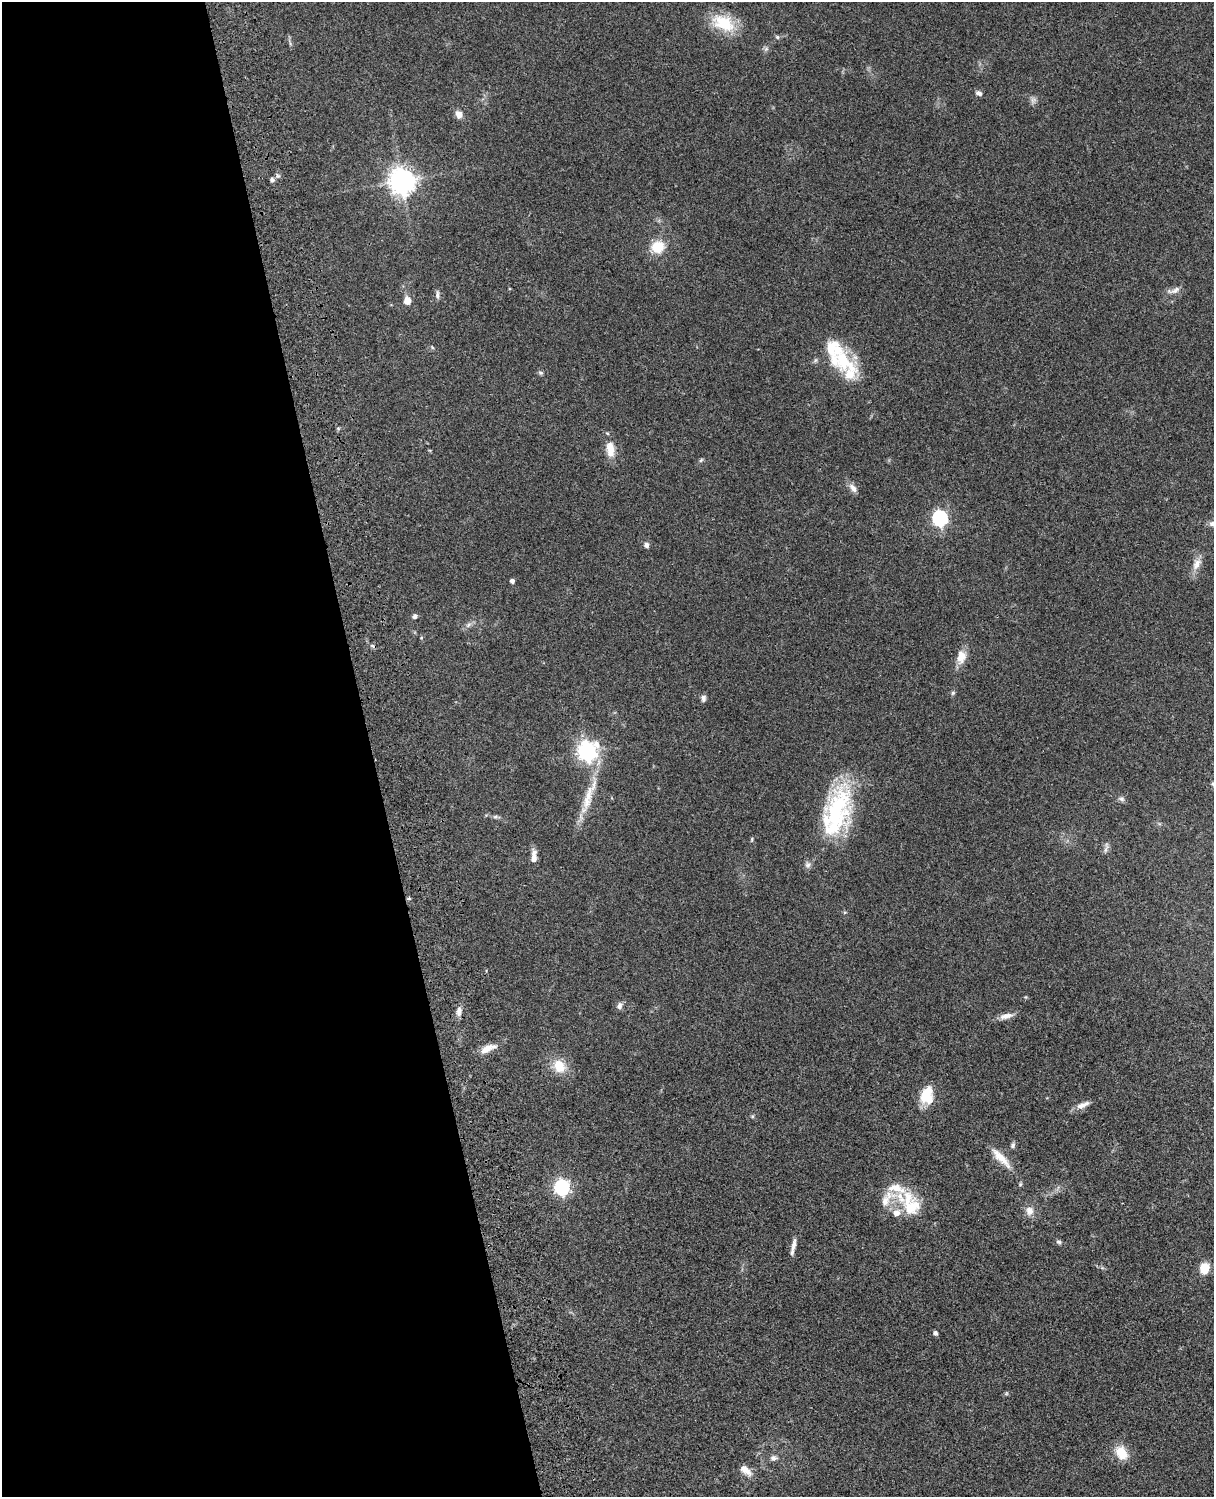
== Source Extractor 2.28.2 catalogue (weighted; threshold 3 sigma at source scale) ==
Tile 5 of 4 x 3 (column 1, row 2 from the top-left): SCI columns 121-1332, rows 1773-3267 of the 5088 x 4927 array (HDU 1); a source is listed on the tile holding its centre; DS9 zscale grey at full resolution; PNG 1216 x 1499 px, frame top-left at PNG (2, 2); no overlay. Shown black and unused: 31% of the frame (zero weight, under 3 of 4 exposures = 6% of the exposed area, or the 3 px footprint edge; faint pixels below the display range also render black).
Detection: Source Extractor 2.28.2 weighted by HDU 2 'WHT'; one run over the whole footprint, this tile lists its part. Background 0.0788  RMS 0.0059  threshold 0.0265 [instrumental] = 3 sigma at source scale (4.5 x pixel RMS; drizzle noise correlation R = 1.50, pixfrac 1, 0.05/0.05 arcsec/px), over >= 5 px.
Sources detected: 67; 1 cosmic-ray / hot-pixel residue — not listed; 8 inside a brighter listed object's ellipse — not listed separately; the other 58 listed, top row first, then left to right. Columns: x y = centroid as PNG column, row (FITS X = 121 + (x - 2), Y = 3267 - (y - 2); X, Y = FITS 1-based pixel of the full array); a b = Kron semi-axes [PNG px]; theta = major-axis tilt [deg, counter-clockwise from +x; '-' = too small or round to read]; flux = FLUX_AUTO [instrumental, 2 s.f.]
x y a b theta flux
723 23 32 19 -27 20
777 37 5 5 - 1
979 93 8 6 -27 1.8
1033 100 9 6 77 1.9
459 114 9 7 -64 4.1
278 176 7 4 -18 0.96
272 180 7 5 -77 1.2
402 181 8 8 - 580
658 247 13 12 - 14
1174 290 20 7 16 3.4
437 295 12 4 -89 1.6
407 300 8 7 - 4.8
432 347 6 3 -72 0.63
844 361 42 24 -32 31
540 373 8 4 -9 1
610 449 21 10 -85 8.5
701 460 7 4 45 0.87
853 488 14 7 -52 3.3
940 518 7 6 - 140
646 545 8 6 -58 1.8
1197 564 18 10 61 5.2
512 581 4 4 - 2.3
415 616 6 5 - 1.5
468 625 10 5 36 1.9
961 657 18 12 78 6.9
953 693 6 5 - 0.96
703 698 8 6 -90 2
587 752 8 7 - 230
1213 784 5 4 - 0.81
588 798 43 11 76 16
1122 799 8 6 -16 1.5
836 811 60 32 69 63
495 817 8 5 6 1.2
752 839 6 3 72 0.63
1106 848 18 4 79 1.7
534 857 17 6 87 4.2
808 865 8 7 - 2
409 898 5 3 - 0.66
619 1006 9 7 62 2.2
459 1011 13 6 87 2.9
1006 1016 19 7 12 4.2
486 1049 19 8 30 5.8
559 1066 14 12 -55 12
926 1095 16 12 77 19
1083 1105 20 7 23 4.1
752 1116 5 5 - 0.8
1013 1145 8 5 60 1.4
1001 1158 34 9 -46 9.1
562 1187 7 6 - 150
911 1204 36 22 -70 23
1030 1211 12 10 -83 4.3
1059 1242 7 6 - 1.2
793 1245 18 5 77 3.4
1204 1268 12 10 73 8.4
935 1333 4 4 - 1.9
1121 1453 18 12 -56 11
773 1458 8 7 - 2
746 1470 17 8 -38 4.9
Isophote crosses this tile's border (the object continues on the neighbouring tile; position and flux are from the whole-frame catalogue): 1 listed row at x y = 1213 784